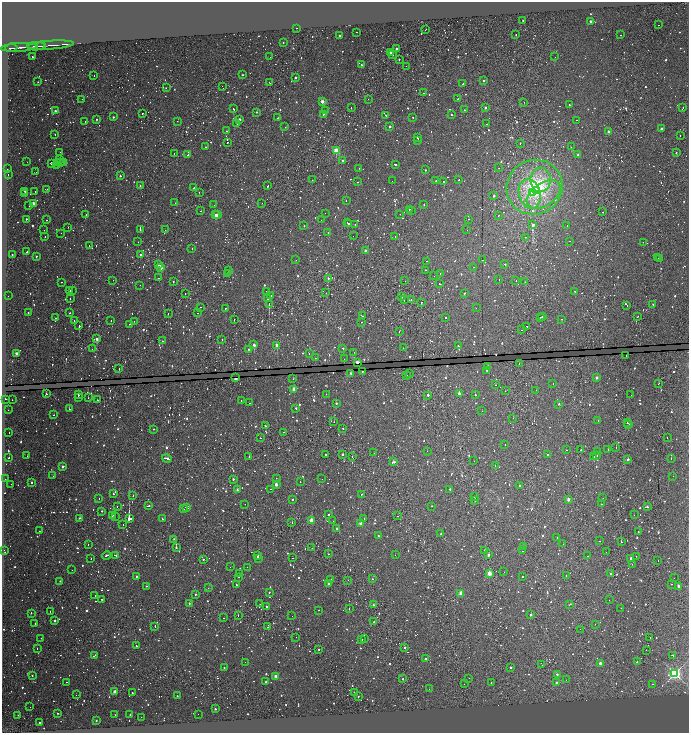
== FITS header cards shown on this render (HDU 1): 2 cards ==
NAXIS1  =                 1373
NAXIS2  =                 1462

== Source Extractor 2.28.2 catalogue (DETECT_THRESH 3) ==
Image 1373 x 1462 px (HDU 1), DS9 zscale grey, zoomed out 1/2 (1 PNG px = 2 x 2 image px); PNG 691 x 735 px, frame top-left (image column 1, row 1462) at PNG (2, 2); each listed source drawn as its Kron ellipse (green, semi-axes under 4 px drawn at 4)
Background 0.257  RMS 1.9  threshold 5.79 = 3 sigma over >= 5 px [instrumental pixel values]
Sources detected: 1915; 536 cannot appear on this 1/2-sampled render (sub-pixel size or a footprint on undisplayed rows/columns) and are neither listed nor drawn; of the other 1379, the 500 brightest by FLUX_AUTO listed and drawn (879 fainter detections omitted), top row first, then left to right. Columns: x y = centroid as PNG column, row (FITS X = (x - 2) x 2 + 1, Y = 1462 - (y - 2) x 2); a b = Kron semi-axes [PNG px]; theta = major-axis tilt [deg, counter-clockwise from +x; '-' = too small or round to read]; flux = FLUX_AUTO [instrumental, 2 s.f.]
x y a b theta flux
523 21 2 2 - 2300
590 21 2 2 - 2400
658 25 2 1 - 3500
296 28 2 1 - 1200
425 30 2 1 - 4500
357 32 2 2 - 840
516 35 2 1 - 5500
620 35 2 1 - 1500
339 36 2 2 - 1800
283 42 2 2 - 1000
50 45 23 1 4 3400
36 46 9 1 3 2200
41 46 5 1 - 1100
19 47 18 1 4 7600
11 48 6 2 6 2500
396 49 2 2 - 1100
391 52 2 2 - 2300
392 55 2 2 - 2200
32 57 2 2 - 960
270 57 2 1 - 2600
555 57 2 1 - 1100
399 59 2 2 - 900
361 65 2 2 - 1400
406 66 2 1 - 920
243 75 2 2 - 980
94 76 2 1 - 9400
295 78 2 2 - 1500
483 80 2 2 - 1400
38 82 2 2 - 870
269 83 2 1 - 1600
463 84 2 2 - 1300
222 86 2 2 - 1100
166 88 2 2 - 2700
423 93 2 2 - 1400
82 99 2 1 - 920
368 99 2 1 - 2100
458 99 2 2 - 1800
322 101 2 2 - 7300
524 102 2 1 - 1300
569 105 2 2 - 920
351 108 2 1 - 1100
485 108 2 2 - 2200
683 108 2 1 - 1200
234 109 2 2 - 5300
464 110 2 2 - 890
55 111 2 2 - 2100
326 111 2 1 - 2700
256 112 2 2 - 990
142 113 2 2 - 870
323 114 2 2 - 850
386 115 3 2 - 4100
451 115 2 2 - 970
113 117 2 2 - 1400
413 117 2 2 - 2500
278 118 2 2 - 1000
97 119 2 2 - 1000
240 119 2 2 - 2500
577 120 2 1 - 2600
85 121 2 2 - 1200
177 121 2 1 - 1900
237 123 2 2 - 1000
487 124 2 1 - 1200
390 126 2 2 - 1800
285 127 2 2 - 9500
662 129 2 2 - 3100
226 131 2 2 - 1100
609 131 2 2 - 2300
55 134 2 2 - 1200
680 135 2 2 - 1900
418 138 3 2 - 5600
418 140 2 1 - 880
227 143 2 1 - 1500
520 143 2 1 - 880
206 147 2 2 - 840
571 147 2 1 - 2700
336 151 2 2 - 28000
60 152 2 2 - 1100
676 152 2 2 - 1100
174 154 2 1 - 1300
578 154 2 2 - 1200
188 155 2 1 - 1800
60 160 2 2 - 840
343 160 2 2 - 2300
27 162 2 1 - 1000
60 163 2 2 - 1300
63 163 2 2 - 1600
51 164 2 2 - 1700
395 164 3 2 - 1100
56 165 3 2 - 1800
359 168 2 2 - 1600
499 168 2 1 - 960
8 169 2 2 - 1800
425 170 2 2 - 1100
36 172 2 1 - 2000
8 174 2 2 - 1200
120 176 2 2 - 1200
459 179 2 2 - 1600
312 180 2 1 - 1200
541 180 12 10 88 5400
392 181 2 2 - 950
436 181 2 2 - 1700
444 181 2 2 - 7400
357 182 2 2 - 2100
140 185 2 2 - 1100
268 186 2 2 - 3800
534 187 28 27 - 40000
194 188 2 1 - 2600
47 189 2 2 - 2700
537 190 3 2 - 2500
25 191 2 2 - 1600
35 191 2 2 - 4300
199 192 2 1 - 4400
532 192 2 2 - 850
25 194 2 1 - 910
530 194 15 10 -74 9100
544 195 19 11 35 9100
494 196 2 2 - 1900
346 200 2 2 - 1400
34 203 2 2 - 8800
175 203 2 2 - 1300
261 203 2 1 - 1500
424 204 2 2 - 1400
214 205 2 1 - 4000
29 206 2 2 - 17000
409 209 2 2 - 2100
200 211 2 1 - 7300
411 211 2 1 - 1100
603 212 2 2 - 4400
325 213 2 2 - 1100
400 214 2 2 - 2100
86 215 2 1 - 1100
215 215 2 2 - 3900
217 215 2 2 - 3400
499 215 2 1 - 950
26 219 2 2 - 950
468 219 2 1 - 1300
47 220 2 1 - 3100
321 220 2 1 - 1800
347 222 2 1 - 2300
348 224 2 2 - 3900
355 224 2 2 - 1800
533 224 3 2 - 19000
304 226 2 2 - 850
567 226 2 1 - 1100
68 227 2 1 - 2200
140 229 2 2 - 1100
44 230 2 1 - 840
165 230 2 1 - 2400
467 230 2 1 - 1100
61 233 2 1 - 1100
328 233 2 2 - 1900
353 236 2 1 - 1500
395 236 2 2 - 1800
45 237 2 2 - 860
525 237 2 2 - 3000
570 241 2 2 - 870
138 242 2 2 - 2700
643 242 2 1 - 2000
89 246 2 1 - 2600
192 249 2 2 - 830
365 250 2 2 - 2800
27 252 2 2 - 1100
12 254 2 2 - 1300
141 255 2 2 - 3600
36 256 2 2 - 1200
658 258 2 1 - 2500
660 259 2 1 - 910
296 260 2 1 - 1000
482 260 2 1 - 2100
426 261 2 1 - 950
159 264 2 2 - 970
505 264 2 2 - 870
161 267 2 2 - 5800
474 267 2 1 - 2000
228 270 2 1 - 1400
425 270 2 1 - 960
228 273 2 2 - 1100
440 273 2 1 - 1600
434 276 2 1 - 1600
159 278 2 2 - 2400
328 278 2 2 - 2000
113 280 2 1 - 1300
499 280 2 1 - 1200
516 280 2 1 - 1100
405 281 2 1 - 1400
61 282 2 2 - 3100
173 282 2 2 - 1800
525 282 2 2 - 1100
440 284 3 1 - 2100
140 285 2 1 - 1100
70 290 2 1 - 11000
72 290 2 1 - 1700
267 291 2 2 - 87000
575 291 2 2 - 1700
185 293 2 1 - 1700
326 293 2 1 - 1000
464 293 2 2 - 1000
8 296 2 1 - 1300
271 296 2 1 - 22000
402 297 2 1 - 1500
70 299 2 1 - 1200
268 299 2 2 - 5900
404 300 2 1 - 3000
411 300 2 1 - 1200
421 302 2 2 - 2300
653 304 2 2 - 1100
269 305 2 1 - 23000
627 306 2 1 - 1300
200 307 2 1 - 1200
225 308 2 2 - 1500
476 308 2 2 - 900
28 312 2 2 - 1100
70 313 2 1 - 2500
168 313 2 1 - 3200
198 313 2 1 - 1400
362 316 2 1 - 1700
542 316 2 1 - 930
638 316 2 1 - 1100
540 317 2 2 - 940
55 318 2 2 - 1000
446 318 2 1 - 2300
234 319 2 1 - 1500
561 319 2 1 - 910
111 320 2 1 - 1300
74 321 2 2 - 11000
134 321 2 1 - 1000
361 322 2 1 - 1200
129 324 2 2 - 860
79 326 3 2 - 16000
527 326 2 1 - 2200
522 330 2 1 - 990
399 331 2 1 - 14000
97 339 2 2 - 4200
222 339 2 2 - 1900
162 341 2 2 - 1300
254 345 2 2 - 4800
277 345 2 2 - 8900
458 346 2 2 - 1000
343 348 2 2 - 1000
403 348 2 2 - 1700
92 349 2 1 - 1600
248 349 2 2 - 1200
354 352 2 1 - 1200
16 353 2 2 - 5100
309 353 2 2 - 1100
626 356 2 1 - 1800
315 358 2 2 - 1300
344 359 2 1 - 3700
357 363 2 2 - 14000
519 363 2 1 - 1300
488 366 2 2 - 880
119 368 2 1 - 1400
487 370 2 2 - 920
362 371 2 1 - 1600
351 373 2 2 - 1600
410 373 2 1 - 2200
407 375 2 1 - 7900
236 378 2 2 - 8800
597 378 2 2 - 2900
293 379 2 1 - 2000
553 384 2 2 - 3100
659 384 2 2 - 5100
496 385 2 2 - 4000
294 389 2 2 - 7500
536 390 2 2 - 920
505 391 2 2 - 920
459 393 2 2 - 3900
46 394 2 2 - 1300
326 394 2 1 - 1200
78 395 2 2 - 3800
428 395 2 2 - 3500
475 395 2 2 - 1600
631 395 2 1 - 1200
78 397 2 2 - 1100
88 398 2 1 - 2100
5 399 2 2 - 1900
12 400 2 1 - 1700
97 400 2 2 - 2300
241 401 2 2 - 1900
249 403 2 2 - 840
336 403 2 2 - 1800
559 404 2 2 - 1700
296 408 2 2 - 1200
69 409 2 2 - 2600
8 410 2 2 - 890
482 411 2 1 - 1000
54 415 2 2 - 1400
513 418 2 1 - 1800
598 421 2 2 - 1300
334 422 2 1 - 8800
627 423 2 1 - 2300
629 424 2 1 - 5300
265 426 2 2 - 940
343 428 2 2 - 2800
154 429 2 2 - 920
9 432 2 1 - 3300
284 432 2 1 - 1400
667 437 2 1 - 840
260 438 2 1 - 3100
505 445 2 1 - 1200
616 448 2 1 - 3300
608 449 2 1 - 1500
566 450 2 2 - 1500
581 450 2 1 - 1500
427 451 2 1 - 1100
598 452 2 2 - 890
374 453 2 1 - 920
325 454 2 1 - 10000
342 454 2 2 - 2100
548 455 2 2 - 1500
27 456 2 1 - 1300
352 456 2 1 - 860
596 456 2 1 - 1500
249 457 2 1 - 5100
594 457 2 1 - 5500
9 458 2 2 - 2600
167 458 5 2 - 14000
671 458 2 2 - 1400
628 460 2 2 - 2700
474 461 2 1 - 880
393 462 4 2 - 7700
495 465 2 1 - 1900
63 467 2 2 - 2200
53 476 2 2 - 1500
673 476 2 1 - 1200
276 478 2 1 - 1000
5 479 2 1 - 1100
233 479 2 2 - 1600
322 479 2 1 - 1200
300 482 2 2 - 1200
32 483 2 2 - 1200
11 484 2 1 - 2600
276 484 2 2 - 6000
519 486 2 2 - 1000
271 489 2 1 - 880
450 489 2 2 - 1900
237 490 2 2 - 2800
113 494 2 2 - 1200
361 494 2 1 - 870
133 496 2 1 - 3100
474 497 2 1 - 1300
99 498 2 2 - 2200
603 498 2 1 - 2700
293 500 2 2 - 930
568 500 2 2 - 5000
475 501 2 1 - 1200
245 504 2 1 - 2500
601 504 2 1 - 1100
148 506 4 2 - 8400
432 506 2 1 - 14000
117 507 2 1 - 960
187 507 3 2 - 7100
647 507 2 2 - 1900
183 509 2 2 - 1100
102 511 2 2 - 940
112 515 3 2 - 1800
329 515 2 2 - 900
634 515 2 2 - 1400
115 516 2 2 - 1200
397 516 2 1 - 2400
79 518 2 2 - 1300
364 518 2 2 - 2300
129 519 3 2 - 460000
162 519 2 2 - 950
311 521 2 2 - 15000
333 521 2 1 - 1100
292 523 2 2 - 3100
361 524 2 2 - 9200
123 525 2 1 - 980
336 528 2 2 - 1200
39 531 2 1 - 950
638 532 2 2 - 1200
441 533 3 2 - 910
378 536 2 2 - 1300
557 538 2 2 - 1000
174 539 2 2 - 1200
600 541 2 1 - 1600
621 541 2 2 - 8300
88 544 2 1 - 1200
563 544 2 2 - 960
524 546 2 1 - 2000
176 547 3 2 - 2000
312 548 2 1 - 900
4 550 2 2 - 2300
485 551 2 2 - 2100
523 551 2 1 - 1000
606 552 2 1 - 990
328 554 2 2 - 850
115 555 4 2 - 6700
395 555 2 1 - 990
488 555 2 2 - 3400
106 556 4 2 - 9600
258 556 2 2 - 890
588 556 2 1 - 1200
636 556 2 1 - 3000
292 558 2 1 - 1200
631 558 3 2 - 2000
91 559 2 1 - 1200
203 559 2 2 - 920
258 559 2 1 - 970
658 561 2 1 - 940
632 564 2 1 - 1900
230 567 2 1 - 900
247 567 2 2 - 2000
72 570 2 1 - 1100
504 572 2 1 - 1200
239 573 2 2 - 990
489 573 2 2 - 15000
611 574 2 2 - 1400
566 575 2 1 - 2500
137 577 2 2 - 1200
239 577 2 2 - 1200
523 577 2 2 - 3400
674 578 2 1 - 1200
372 579 2 2 - 1000
331 580 2 2 - 3800
348 580 2 1 - 840
60 581 2 2 - 860
329 584 2 2 - 4900
672 584 2 1 - 1100
236 585 2 2 - 890
146 586 2 2 - 910
679 586 2 2 - 4900
208 588 2 1 - 880
269 592 2 2 - 1400
461 593 2 2 - 12000
195 594 2 2 - 940
95 595 2 1 - 2300
102 599 2 2 - 930
609 600 2 1 - 830
189 603 2 2 - 1500
260 604 2 1 - 1200
373 605 2 2 - 1900
570 605 3 2 - 910
266 607 3 2 - 7700
621 608 2 1 - 7500
349 609 2 2 - 4200
318 610 2 2 - 1200
50 611 2 1 - 830
31 613 2 2 - 940
531 615 2 2 - 2200
238 616 2 1 - 1600
292 616 2 1 - 1100
224 618 2 2 - 1600
55 621 2 2 - 1300
374 622 2 2 - 850
35 624 2 2 - 12000
595 624 2 2 - 1900
155 626 2 1 - 2900
268 627 2 1 - 4600
580 629 2 1 - 1400
296 637 2 1 - 1100
650 637 2 1 - 1000
41 638 2 1 - 1800
364 638 2 1 - 1600
362 639 2 2 - 2700
136 646 2 2 - 2100
405 648 2 2 - 2200
37 649 2 1 - 830
319 649 2 2 - 970
646 650 2 1 - 1500
94 655 3 2 - 1100
673 655 3 1 - 4900
425 659 2 2 - 1200
245 662 2 2 - 850
637 662 2 2 - 2200
600 663 2 2 - 5100
542 665 2 1 - 1200
224 667 2 2 - 950
511 667 2 2 - 1700
675 673 3 3 - 140000
557 674 2 2 - 2100
32 675 2 2 - 1200
276 676 2 2 - 8200
469 678 2 1 - 960
403 679 2 2 - 1000
566 680 2 2 - 920
66 682 2 1 - 3400
266 682 2 2 - 940
491 682 2 2 - 1000
556 683 2 2 - 3600
464 684 2 1 - 5700
653 684 2 2 - 1900
429 689 2 1 - 4400
114 692 2 2 - 8200
132 693 2 2 - 1300
354 693 2 2 - 2200
76 695 2 2 - 1200
177 696 2 2 - 830
358 696 2 2 - 990
30 707 2 2 - 1100
215 709 2 2 - 1600
58 713 2 2 - 1000
130 714 2 2 - 900
198 714 2 1 - 2300
18 715 2 2 - 930
115 715 2 1 - 990
141 717 2 1 - 1600
96 720 2 2 - 1200
39 723 2 2 - 1200
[879 fainter detections neither listed nor drawn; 536 sub-pixel or undisplayed-footprint detections neither listed nor drawn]